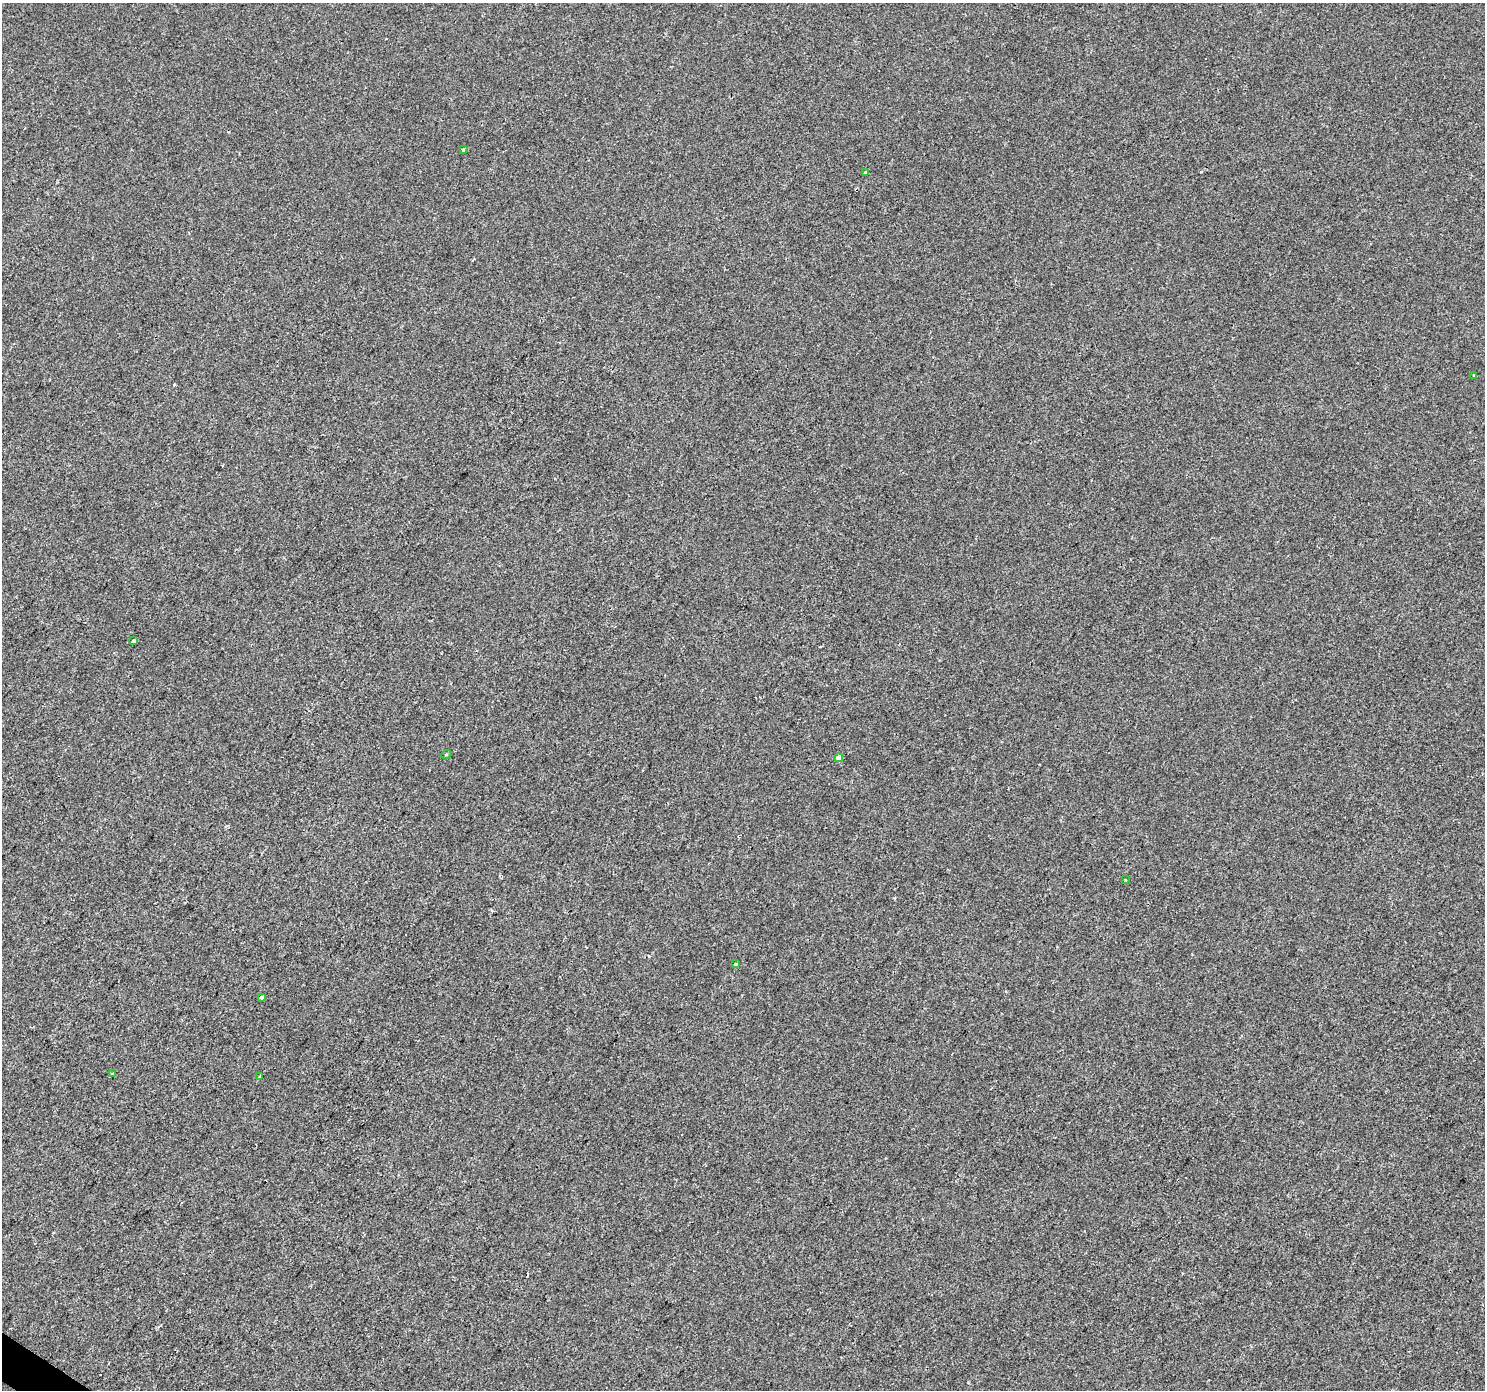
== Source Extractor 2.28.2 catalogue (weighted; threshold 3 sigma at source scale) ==
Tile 7 of 4 x 4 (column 3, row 2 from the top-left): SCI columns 2966-4448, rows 2963-4350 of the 5936 x 5989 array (HDU 1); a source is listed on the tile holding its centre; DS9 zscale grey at full resolution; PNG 1487 x 1392 px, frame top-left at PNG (2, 3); each listed source drawn as its Kron ellipse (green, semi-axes under 4 px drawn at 4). Shown black and unused: <1% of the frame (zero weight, under 2 of 3 exposures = <1% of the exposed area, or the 3 px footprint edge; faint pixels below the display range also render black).
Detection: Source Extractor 2.28.2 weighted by HDU 2 'WHT'; one run over the whole footprint, this tile lists its part. Background 4.00e-04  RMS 0.0042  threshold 0.019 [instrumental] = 3 sigma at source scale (4.5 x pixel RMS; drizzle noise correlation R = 1.50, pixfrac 1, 0.0396/0.0396 arcsec/px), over >= 5 px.
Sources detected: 12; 1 cosmic-ray / hot-pixel residue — neither listed nor drawn; the other 11 listed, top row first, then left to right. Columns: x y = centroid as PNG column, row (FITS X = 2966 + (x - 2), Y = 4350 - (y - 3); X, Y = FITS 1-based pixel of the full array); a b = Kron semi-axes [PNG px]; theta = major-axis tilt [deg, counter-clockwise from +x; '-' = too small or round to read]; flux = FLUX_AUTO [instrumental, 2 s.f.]
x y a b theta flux
464 150 3 3 - 1.7
865 173 3 3 - 0.48
1474 375 3 3 - 1
133 641 3 3 - 5.6
446 755 5 3 - 0.38
839 758 4 4 - 3.2
1125 880 3 2 - 0.59
736 964 3 3 - 0.66
262 997 4 3 - 0.89
112 1074 3 3 - 0.86
260 1077 4 3 - 1.5